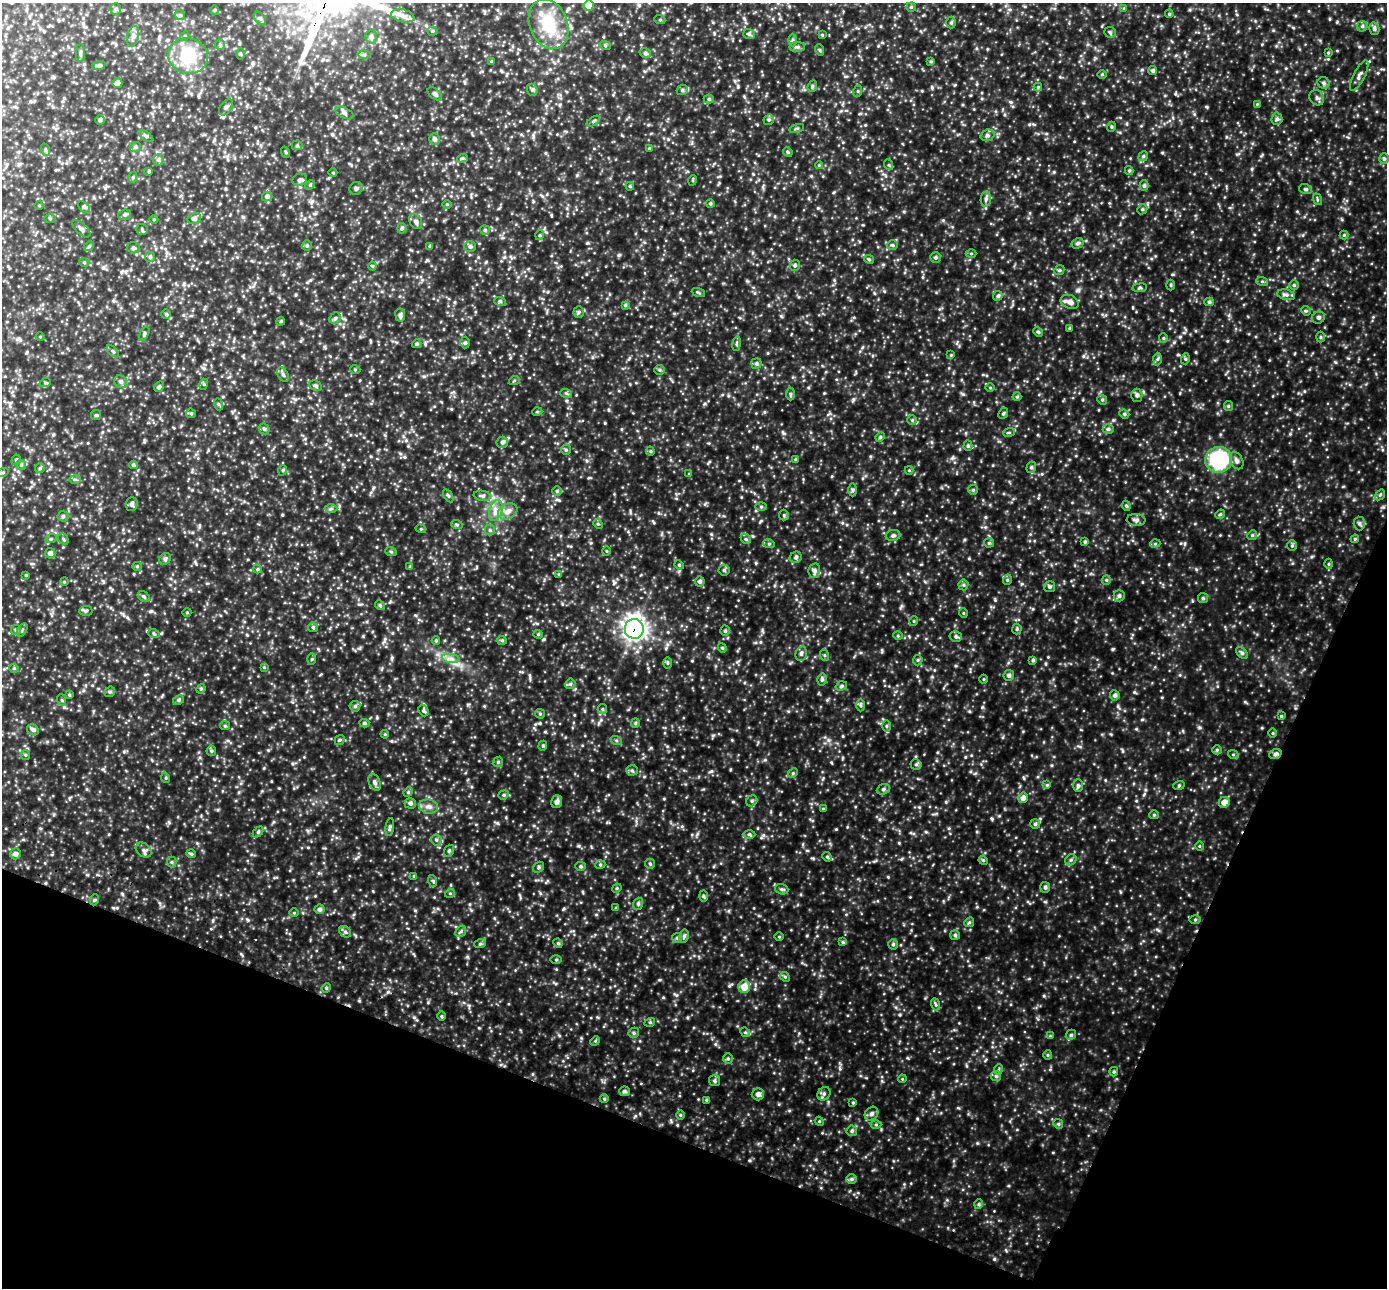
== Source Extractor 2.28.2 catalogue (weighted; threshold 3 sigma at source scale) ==
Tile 15 of 4 x 4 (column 3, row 4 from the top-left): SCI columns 2796-4180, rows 195-1480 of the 5595 x 5662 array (HDU 1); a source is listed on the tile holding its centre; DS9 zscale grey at full resolution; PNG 1389 x 1290 px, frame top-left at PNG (2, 3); each listed source drawn as its Kron ellipse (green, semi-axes under 4 px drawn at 4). Shown black and unused: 20% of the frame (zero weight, under 2 of 3 exposures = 3% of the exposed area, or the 3 px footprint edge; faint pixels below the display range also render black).
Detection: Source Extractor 2.28.2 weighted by HDU 2 'WHT'; one run over the whole footprint, this tile lists its part. Background 0.475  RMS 0.063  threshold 0.285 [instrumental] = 3 sigma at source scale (4.5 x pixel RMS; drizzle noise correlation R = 1.50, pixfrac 1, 0.05/0.05 arcsec/px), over >= 5 px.
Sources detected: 403; all 403 listed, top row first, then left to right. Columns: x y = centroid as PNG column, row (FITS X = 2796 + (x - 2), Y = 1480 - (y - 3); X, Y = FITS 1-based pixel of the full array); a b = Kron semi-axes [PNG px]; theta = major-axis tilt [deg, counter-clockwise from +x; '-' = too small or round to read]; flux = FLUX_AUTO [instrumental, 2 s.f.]
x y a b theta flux
589 5 5 5 - 110
911 7 5 4 - 6.6
1124 8 4 4 - 4.9
116 9 6 5 - 9.1
215 10 5 3 - 5.8
1169 14 4 4 - 6.1
180 15 5 5 - 8.5
403 16 12 6 -14 31
260 18 7 5 -52 10
660 20 5 3 - 6.4
951 23 6 4 88 9
549 24 26 19 -68 210
1362 26 5 5 - 10
1374 29 6 5 - 11
433 31 5 4 - 6.6
1110 32 6 5 - 8.7
749 34 6 5 - 11
822 35 4 4 - 4.3
133 36 10 5 76 18
185 36 5 4 - 6.8
371 37 7 6 - 14
793 40 6 4 89 8.9
220 44 5 5 - 8.7
605 45 6 3 -19 6
797 47 8 5 0 11
820 50 6 3 -70 6.2
80 53 9 4 89 11
645 53 6 4 -16 11
1328 53 4 3 - 4.9
240 54 5 3 - 5.6
364 55 6 4 0 11
188 56 20 17 -15 200
491 61 3 3 - 6.1
931 61 4 4 - 6.4
99 65 7 4 20 8.9
1153 71 4 4 - 11
1102 74 5 3 - 4.8
1359 76 16 5 62 21
117 83 5 5 - 18
1324 83 6 5 - 12
812 86 6 4 69 9
1038 87 4 4 - 5.6
532 90 6 5 - 10
682 90 6 5 - 10
858 91 6 4 71 7.5
435 94 8 5 -39 14
1317 98 8 7 - 15
709 99 5 4 - 8.3
1257 104 3 3 - 4
226 107 9 5 53 11
344 113 10 5 -26 14
1277 119 6 5 - 11
100 120 5 4 - 9.9
769 120 5 5 - 8.8
593 121 7 4 33 8.7
1111 127 5 3 - 5.4
797 128 7 3 16 6.7
987 135 7 5 19 12
146 136 8 3 -34 8.5
435 139 6 5 - 15
297 145 5 5 - 8.1
135 147 6 5 - 9
649 148 4 3 - 5.6
46 150 6 4 -70 8.2
285 152 5 3 - 5
788 152 5 4 - 6
1143 156 5 4 - 8.2
462 158 5 4 - 7.2
1384 159 5 5 - 8.3
158 160 5 5 - 9.8
819 165 4 4 - 4.7
889 165 5 3 - 5.6
149 171 4 3 - 5.8
1129 171 4 4 - 6.6
333 173 4 3 - 3.8
133 177 6 3 72 6.6
300 180 7 6 - 12
693 180 5 3 - 5.5
310 185 5 4 - 6.3
630 186 4 4 - 6.7
1144 186 5 4 - 11
356 188 7 6 - 13
1306 189 6 5 - 9.5
267 196 5 5 - 14
986 199 8 5 82 14
1317 199 6 3 -72 5.9
710 203 4 4 - 8
447 204 5 3 - 5
39 206 4 3 - 4.3
84 207 7 4 -45 11
1142 209 5 4 - 8
125 215 6 5 - 10
50 218 5 3 - 5.4
194 218 7 5 12 17
154 219 4 3 - 4.7
416 222 8 6 -61 16
402 228 5 4 - 8.5
81 229 11 5 -43 16
142 229 6 5 - 8.3
485 230 5 5 - 8.8
540 235 5 3 - 5.6
1344 235 4 4 - 5
1077 243 6 5 - 11
892 245 5 5 - 8
89 246 5 4 - 7.8
307 246 5 4 - 8.5
430 246 3 3 - 9.2
470 246 6 5 - 9.8
133 248 6 5 - 9.5
971 253 5 3 - 5.1
150 257 5 5 - 9.5
935 257 5 5 - 9.2
869 259 5 4 - 6.7
84 262 5 3 - 5
795 265 5 5 - 9.9
372 266 4 4 - 5.7
1059 270 5 4 - 7.4
1262 281 6 4 -19 7.1
1171 285 5 3 - 5.3
1294 285 4 4 - 6.7
1140 288 7 3 8 8
698 292 7 3 -19 5.8
1286 295 9 5 -12 14
998 296 5 4 - 9.6
500 301 6 4 -18 7.5
1070 302 9 6 -23 25
1209 302 5 4 - 8.9
625 305 4 4 - 7.8
1306 311 5 4 - 6.2
579 312 6 5 - 9.7
166 314 5 5 - 7.8
400 315 6 5 - 14
1319 317 6 6 - 11
335 318 6 5 - 11
281 321 4 3 - 5.5
1069 328 4 3 - 6.2
1038 332 5 4 - 7.7
144 334 8 4 63 9.2
40 337 4 3 - 3.9
1320 337 5 3 - 5.9
1163 338 5 4 - 6.8
465 343 6 5 - 8.1
417 344 5 4 - 9.1
737 344 7 3 82 7.6
113 351 8 3 -45 7
951 355 4 4 - 4.9
1157 359 6 4 87 8.5
1185 359 5 3 - 6.1
756 364 5 5 - 12
355 369 5 3 - 4.9
660 370 5 5 - 8.5
283 374 8 5 -62 12
514 381 5 3 - 5.7
121 382 7 6 - 16
45 383 6 3 18 6.1
204 384 5 3 - 6.7
316 386 6 5 - 11
159 387 6 4 61 9.3
990 388 5 3 - 4.6
566 393 6 4 -18 6.8
790 394 6 4 -89 7.8
1137 395 6 5 - 15
1017 397 4 4 - 6.1
1102 400 5 4 - 7.9
218 404 6 4 -71 7.5
1228 406 5 4 - 7
537 412 5 3 - 5.2
191 413 5 4 - 7
1003 413 6 4 66 8.1
1124 414 5 4 - 7.4
96 415 5 5 - 7
912 420 5 5 - 7.3
264 429 6 5 - 8.4
1108 429 5 5 - 11
1009 432 6 3 19 6.9
880 437 5 4 - 8.6
502 442 6 5 - 14
968 446 5 4 - 8.4
566 450 5 4 - 6.8
650 451 4 4 - 6.3
795 459 4 4 - 5.5
16 460 5 4 - 7.1
1219 460 13 13 - 440
1237 461 9 6 -63 18
21 465 5 4 - 8.3
133 465 4 4 - 8.1
1031 467 6 4 68 9.4
40 468 5 4 - 7.5
283 470 5 3 - 5.7
909 470 4 4 - 4.9
3 472 6 3 19 5.8
689 474 3 3 - 4.4
75 479 6 4 -1 8.7
853 490 6 4 90 8
973 490 5 5 - 6.9
557 491 5 4 - 6.6
1380 495 6 4 55 7.1
448 496 7 4 -57 8.3
482 496 9 5 -11 14
132 504 7 6 - 16
1126 506 5 4 - 6.8
761 507 6 4 0 8
331 509 6 4 1 8.8
496 511 11 6 74 31
508 511 10 7 29 32
1220 514 5 4 - 6.8
784 515 5 5 - 7.2
63 516 5 5 - 11
1136 520 9 6 -5 16
598 524 5 4 - 6
1359 524 7 5 -88 12
457 525 6 3 -19 6.6
421 529 5 3 - 6
490 530 5 5 - 8.7
893 535 7 5 9 13
1252 535 5 4 - 7.1
51 539 6 3 18 6.7
63 539 6 5 - 8.5
746 539 6 4 -45 7.8
1355 539 4 3 - 5.8
1085 542 4 3 - 7.5
989 543 5 5 - 7
769 544 5 3 - 6.9
1155 544 5 3 - 5.8
1292 546 5 4 - 8.1
606 551 5 3 - 4.7
391 552 6 3 -19 6.6
50 553 5 5 - 19
796 557 6 5 - 10
165 559 6 5 - 10
1328 564 5 3 - 5.8
679 565 5 4 - 6.6
137 566 5 4 - 6.2
410 566 4 4 - 5.8
257 569 4 4 - 6.5
724 570 5 5 - 9.9
814 571 7 5 79 17
559 574 4 4 - 4.9
26 575 3 3 - 5.2
1007 580 5 3 - 5.9
1106 580 5 4 - 6.4
64 582 4 3 - 5
700 582 5 5 - 11
963 585 5 5 - 9
1050 587 5 5 - 9.7
144 596 6 4 -33 9.3
1119 596 5 5 - 13
1203 598 5 5 - 8.9
380 605 5 4 - 8.7
86 611 6 5 - 10
187 612 4 3 - 4.3
963 613 5 3 - 4.4
914 621 5 3 - 4.7
313 627 5 4 - 6.8
634 629 10 9 - 2600
1017 629 5 5 - 7.2
16 630 5 5 - 8.9
22 630 7 3 58 6.6
725 631 5 4 - 8.8
154 634 6 3 -20 6.8
538 634 4 4 - 5.9
898 636 5 3 - 5.2
956 636 6 5 - 12
436 640 4 4 - 5.8
502 640 5 4 - 6.6
722 648 4 4 - 6.6
1242 653 7 4 -45 9.8
801 654 7 5 75 14
824 655 6 4 -71 6.9
451 658 9 4 -8 19
312 659 6 4 88 6.4
918 660 5 5 - 7.4
1033 660 4 4 - 8
667 663 5 4 - 6.8
264 667 4 4 - 4.6
14 668 4 4 - 6
1009 675 5 5 - 13
822 679 6 5 - 11
984 679 4 3 - 4.7
570 684 5 5 - 8.8
841 686 6 4 19 9.7
201 689 5 4 - 6.8
110 692 5 5 - 9.2
69 695 4 3 - 6
1115 695 5 5 - 14
62 700 6 3 -71 6.6
179 700 6 4 28 9.6
860 705 6 4 -89 7.5
355 706 5 5 - 9.6
602 709 5 4 - 7.6
423 711 6 4 -50 9.1
540 714 5 4 - 6.5
1281 716 4 3 - 5.5
364 723 5 4 - 9.5
635 723 5 4 - 7.1
225 726 5 4 - 6.7
886 726 6 4 90 7.4
33 730 6 5 - 12
1273 733 5 3 - 5.3
385 734 4 3 - 5
340 740 5 4 - 7.4
616 740 6 4 -19 7.6
543 746 5 4 - 6.8
1217 750 5 4 - 7
211 751 5 5 - 7.3
1233 754 5 3 - 5.6
1275 754 6 4 20 12
25 755 5 4 - 6.7
498 762 5 4 - 8.2
916 764 5 5 - 9.2
632 770 5 5 - 9.4
793 773 5 4 - 6.8
166 778 5 3 - 5.2
375 782 9 5 -67 15
1047 785 4 4 - 6.3
1078 785 6 5 - 11
1179 785 6 3 19 6.7
883 789 7 5 23 11
408 792 5 4 - 7.3
504 795 5 4 - 8.2
1023 798 5 5 - 30
752 801 6 5 - 9.5
557 802 6 5 - 17
1224 802 5 5 - 34
410 803 5 5 - 13
428 807 9 7 -10 23
823 809 4 4 - 5.2
1154 815 5 4 - 6.2
1035 824 5 5 - 9.9
390 827 9 4 81 12
258 832 6 4 46 7.6
749 834 6 4 -1 7.7
436 840 5 5 - 8.9
1199 846 4 3 - 4.6
144 850 9 6 -40 17
449 851 6 4 68 9
15 854 5 5 - 17
191 854 5 4 - 7.2
827 857 5 4 - 7.3
983 860 5 3 - 5.7
1071 860 6 5 - 9.8
172 862 5 5 - 7.7
650 864 5 4 - 6.3
600 865 5 3 - 5.5
581 866 5 4 - 8.6
538 867 6 5 - 8.3
414 876 4 3 - 4.9
433 881 6 3 -71 6.9
1045 887 5 5 - 10
617 888 5 3 - 5
782 889 7 5 -19 10
450 893 5 3 - 5.1
703 896 6 4 -88 7.1
94 900 5 3 - 6.6
638 904 6 5 - 9.6
616 908 4 3 - 5.2
319 909 5 5 - 13
294 913 5 3 - 5.1
1195 920 5 3 - 6.1
969 922 5 4 - 7.1
461 931 6 4 47 9.3
345 932 6 5 - 10
955 935 5 5 - 9.5
684 936 7 4 80 11
779 937 5 3 - 4.8
677 938 5 5 - 8.4
843 942 4 4 - 8.6
558 943 5 4 - 6.3
480 944 6 4 18 7.2
893 944 5 4 - 9.1
556 960 5 3 - 5.3
785 977 5 4 - 6.8
744 987 6 6 - 66
326 988 5 4 - 7.1
935 1004 6 4 -70 8.1
441 1016 5 3 - 6.6
650 1022 5 3 - 5.2
745 1032 5 4 - 7.7
634 1033 5 5 - 8.8
1071 1035 5 4 - 8.5
1050 1036 4 4 - 5.3
595 1041 5 4 - 5.7
1047 1055 5 3 - 5.6
728 1058 5 5 - 8.2
999 1069 5 3 - 4.9
1114 1072 4 3 - 6.9
996 1076 5 5 - 9.5
902 1079 4 3 - 4.6
714 1081 5 5 - 11
624 1091 5 4 - 11
758 1094 6 6 - 20
824 1094 7 6 - 13
604 1099 4 3 - 5.6
707 1100 4 3 - 8.9
853 1103 3 3 - 5.4
872 1114 7 6 - 16
680 1115 5 3 - 5.9
819 1121 4 3 - 5.3
876 1124 5 3 - 6.2
1058 1124 5 4 - 7.7
852 1131 5 5 - 10
852 1179 5 5 - 11
979 1204 5 3 - 6.7
Overlapping masked pixels (flux is a lower limit): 2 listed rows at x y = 634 629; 1275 754
Isophote crosses this tile's border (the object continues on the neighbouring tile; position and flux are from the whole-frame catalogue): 2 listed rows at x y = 589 5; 549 24
Unlisted compact peaks at least as high as the median listed source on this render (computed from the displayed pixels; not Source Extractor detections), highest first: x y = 1113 649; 992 819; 1078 290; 711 771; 836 829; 1199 727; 853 400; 497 823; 840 1068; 946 802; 359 1001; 1245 702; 977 1143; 619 255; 1009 359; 1378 73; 1337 22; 828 740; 1335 362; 467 957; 1083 356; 1010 102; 1044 996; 659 980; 783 433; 818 208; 963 394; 1158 930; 1196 569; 1113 420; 952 458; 1054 172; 1252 169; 756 563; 733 802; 1134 692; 1207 107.